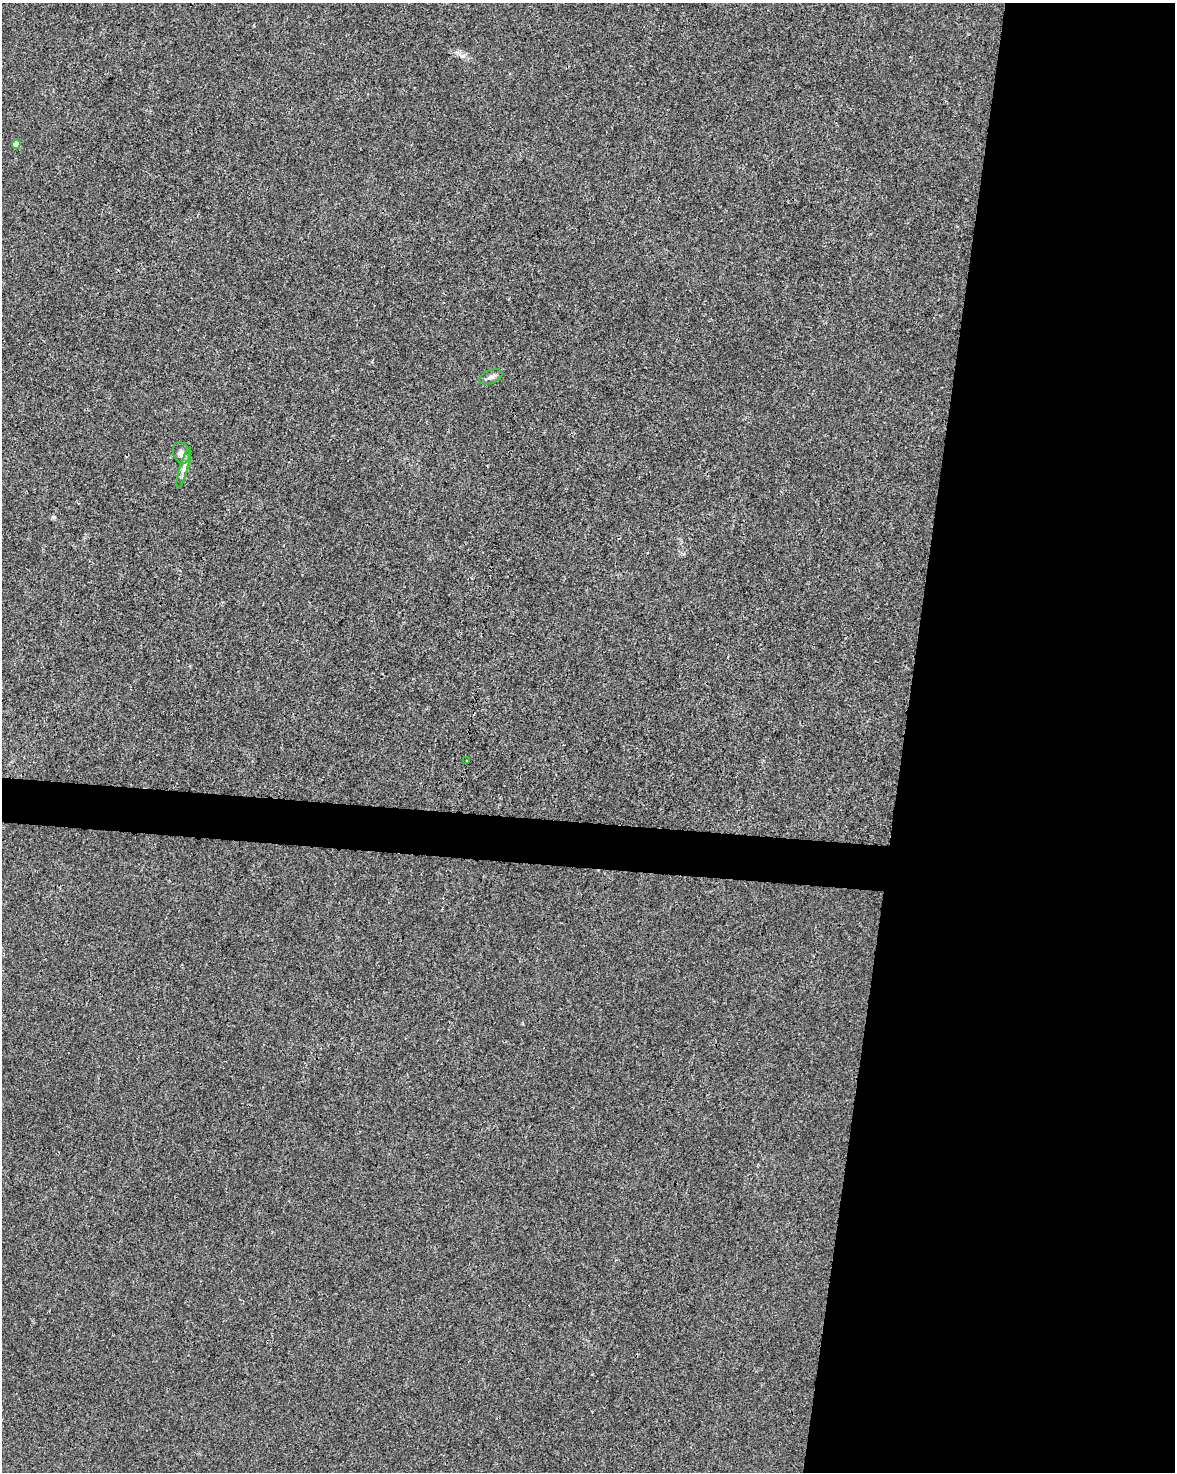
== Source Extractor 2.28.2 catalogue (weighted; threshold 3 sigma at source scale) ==
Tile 8 of 4 x 3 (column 4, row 2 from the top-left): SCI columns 3520-4692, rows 1699-3168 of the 4700 x 4923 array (HDU 1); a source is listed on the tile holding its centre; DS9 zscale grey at full resolution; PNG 1177 x 1474 px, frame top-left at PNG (2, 3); each listed source drawn as its Kron ellipse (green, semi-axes under 4 px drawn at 4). Shown black and unused: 25% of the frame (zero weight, under 3 of 4 exposures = <1% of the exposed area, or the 3 px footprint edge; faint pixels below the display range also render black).
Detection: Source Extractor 2.28.2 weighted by HDU 2 'WHT'; one run over the whole footprint, this tile lists its part. Background 0.00168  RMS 0.0028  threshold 0.0124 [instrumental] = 3 sigma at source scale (4.5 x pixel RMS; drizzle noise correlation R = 1.50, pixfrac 1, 0.0396/0.0396 arcsec/px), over >= 5 px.
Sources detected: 5; all 5 listed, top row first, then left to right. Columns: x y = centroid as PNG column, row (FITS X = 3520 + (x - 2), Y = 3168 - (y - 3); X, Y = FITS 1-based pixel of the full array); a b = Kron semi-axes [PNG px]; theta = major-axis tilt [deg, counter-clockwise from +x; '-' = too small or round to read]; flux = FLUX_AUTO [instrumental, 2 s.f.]
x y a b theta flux
16 144 4 4 - 2.1
491 377 12 6 23 1.1
181 453 11 8 -72 1.5
184 468 21 4 74 1.3
467 761 3 3 - 1